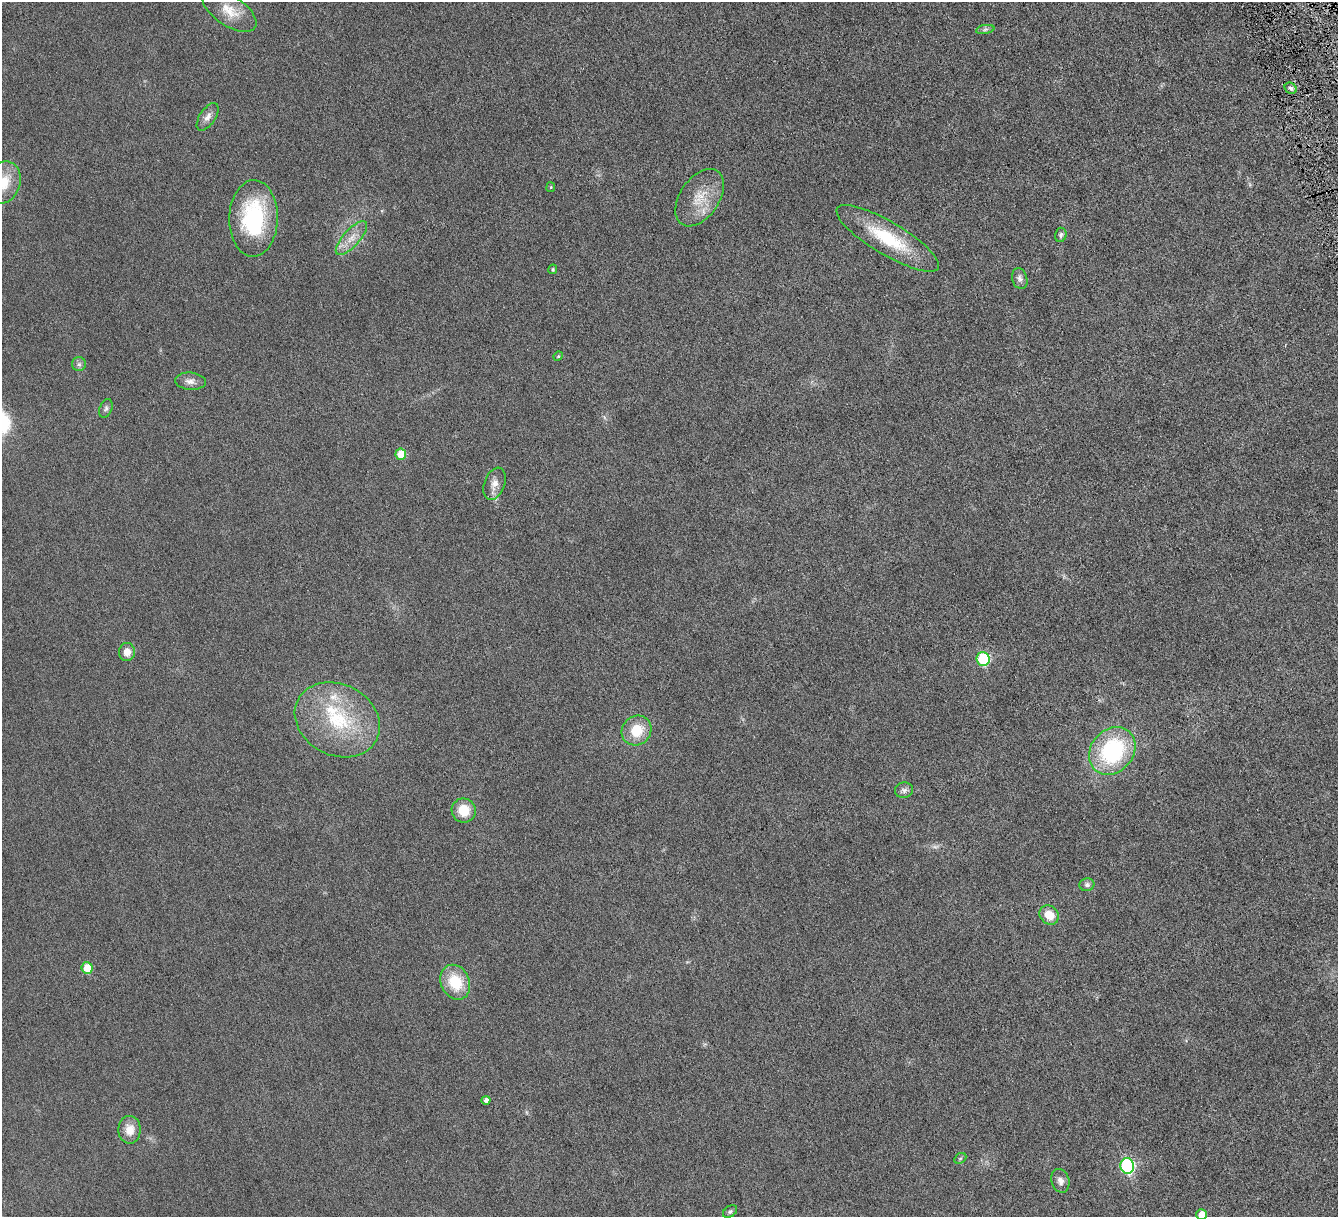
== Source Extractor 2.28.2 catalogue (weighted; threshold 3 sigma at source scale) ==
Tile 10 of 4 x 4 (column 2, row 3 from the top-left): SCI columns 1343-2678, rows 1498-2712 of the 5353 x 5300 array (HDU 1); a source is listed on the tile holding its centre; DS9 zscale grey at full resolution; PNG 1340 x 1219 px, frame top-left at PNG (2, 2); each listed source drawn as its Kron ellipse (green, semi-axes under 4 px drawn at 4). Shown black and unused: <1% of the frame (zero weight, under 4 of 8 exposures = <1% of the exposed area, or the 3 px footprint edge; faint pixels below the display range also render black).
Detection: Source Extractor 2.28.2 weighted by HDU 2 'WHT'; one run over the whole footprint, this tile lists its part. Background 0.0252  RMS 0.0048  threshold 0.0198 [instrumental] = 3 sigma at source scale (4.09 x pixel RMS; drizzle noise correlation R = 1.36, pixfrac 0.8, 0.05/0.05 arcsec/px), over >= 5 px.
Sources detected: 40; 1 too faint to see at this stretch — neither listed nor drawn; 2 inside a brighter listed object's ellipse — not listed separately; the other 37 listed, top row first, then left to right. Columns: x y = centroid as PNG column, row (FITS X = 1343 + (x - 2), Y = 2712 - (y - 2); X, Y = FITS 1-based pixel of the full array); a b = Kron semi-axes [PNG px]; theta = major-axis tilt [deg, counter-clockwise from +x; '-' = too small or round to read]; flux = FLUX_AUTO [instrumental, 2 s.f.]
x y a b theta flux
229 11 31 15 -34 9.1
985 29 9 4 9 1.1
1291 88 6 5 - 1
208 117 15 8 56 2.6
3 183 22 16 70 11
551 187 5 4 - 0.5
700 198 32 19 55 12
254 218 38 24 89 41
1061 235 7 6 - 1.1
351 238 21 8 48 5.3
888 238 59 16 -31 25
553 269 5 4 - 0.64
1020 279 10 7 -73 1.7
558 356 5 4 - 0.53
79 364 7 7 - 1.2
190 381 15 8 -5 2.6
106 408 10 6 68 1.1
401 454 5 5 - 7.5
494 484 17 10 70 3.6
127 652 9 8 - 4.2
983 659 7 6 - 31
337 720 44 35 -27 37
637 731 15 14 - 11
1112 751 26 21 49 46
904 790 9 7 14 1.5
464 810 12 12 - 8.7
1087 885 7 6 - 1.2
1049 915 10 9 - 6.4
87 968 6 5 - 8.5
455 982 18 14 -66 15
486 1100 4 4 - 1.4
130 1130 14 11 -89 5.8
960 1158 6 4 29 0.65
1127 1166 8 7 - 49
1060 1181 12 9 -74 2.5
730 1212 8 5 37 0.89
1202 1215 5 5 - 4.4
Isophote crosses this tile's border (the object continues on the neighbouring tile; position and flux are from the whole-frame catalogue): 2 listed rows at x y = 3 183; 1202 1215